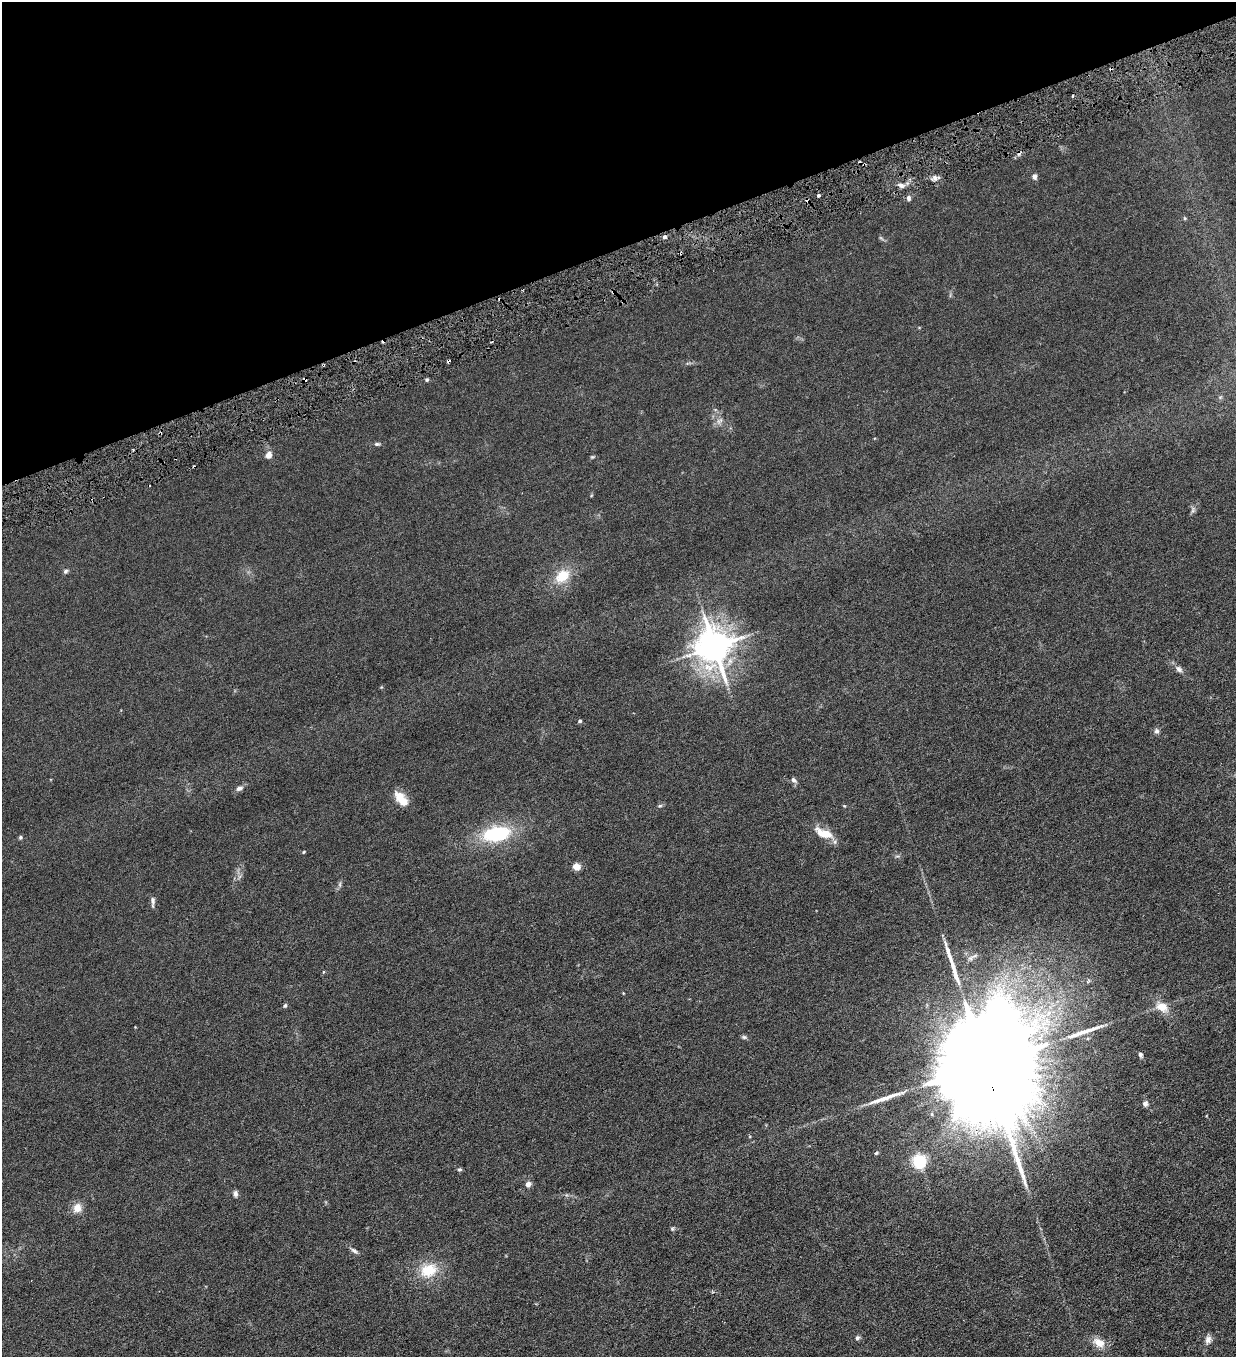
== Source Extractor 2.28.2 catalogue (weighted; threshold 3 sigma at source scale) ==
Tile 3 of 4 x 4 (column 3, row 1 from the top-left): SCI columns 2751-3984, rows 4066-5420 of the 5372 x 5421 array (HDU 1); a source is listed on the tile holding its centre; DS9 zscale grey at full resolution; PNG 1238 x 1359 px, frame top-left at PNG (2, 2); no overlay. Shown black and unused: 18% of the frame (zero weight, under 3 of 6 exposures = <1% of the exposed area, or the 3 px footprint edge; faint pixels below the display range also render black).
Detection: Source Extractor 2.28.2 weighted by HDU 2 'WHT'; one run over the whole footprint, this tile lists its part. Background 0.0136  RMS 0.0032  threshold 0.0131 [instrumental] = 3 sigma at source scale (4.09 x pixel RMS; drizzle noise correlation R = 1.36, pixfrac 0.8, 0.05/0.05 arcsec/px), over >= 5 px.
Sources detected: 62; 8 cosmic-ray / hot-pixel residue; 3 long thin detections or spike segments (spike, bleed or trail) — not listed; the other 51 listed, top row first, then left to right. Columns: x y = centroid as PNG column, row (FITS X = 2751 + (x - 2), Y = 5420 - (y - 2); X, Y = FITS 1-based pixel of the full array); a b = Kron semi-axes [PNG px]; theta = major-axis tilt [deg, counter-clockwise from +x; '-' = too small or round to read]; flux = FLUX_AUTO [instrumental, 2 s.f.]
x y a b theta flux
1034 177 7 6 - 0.89
935 178 8 6 -75 0.93
901 185 9 6 -30 0.96
818 196 3 3 - 0.55
909 198 7 5 -80 0.72
1185 218 5 4 - 0.37
664 237 6 4 2 0.58
613 292 6 4 -51 0.45
448 361 4 3 - 0.99
427 380 5 5 - 0.4
719 421 11 7 47 1.2
377 444 7 5 1 0.54
269 455 8 6 59 1.7
592 457 5 4 - 0.33
1193 510 10 4 77 0.61
66 571 7 6 - 0.55
562 576 20 14 40 6.3
714 647 11 10 - 600
1179 669 9 7 -43 1
580 721 4 4 - 0.49
1157 731 7 6 - 0.74
794 780 8 6 -52 0.79
239 788 8 6 23 1.1
401 799 20 10 -49 4.4
660 806 6 4 27 0.43
824 833 23 9 -22 5.2
496 834 27 15 10 20
20 837 5 5 - 0.4
304 852 4 3 - 0.25
576 867 5 4 - 6.1
340 884 8 4 90 0.52
153 902 13 5 -88 0.89
323 972 4 3 - 0.29
285 1006 6 4 71 0.44
1162 1007 18 12 -26 3.7
744 1037 7 5 -1 0.54
1140 1054 7 5 -71 0.69
985 1063 43 20 -75 18000
1145 1104 7 5 65 0.9
876 1153 5 4 - 0.44
919 1161 6 5 - 56
459 1169 6 5 - 0.41
528 1184 7 6 - 1.2
235 1194 8 6 -88 0.81
77 1208 12 10 65 2.6
672 1229 6 4 -69 0.41
354 1251 11 5 -34 0.76
428 1270 22 17 21 7.7
857 1338 6 6 - 0.65
1208 1340 11 8 70 1.4
1099 1343 16 10 -30 3.2
Overlapping masked pixels (flux is a lower limit): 3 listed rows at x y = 613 292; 448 361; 985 1063